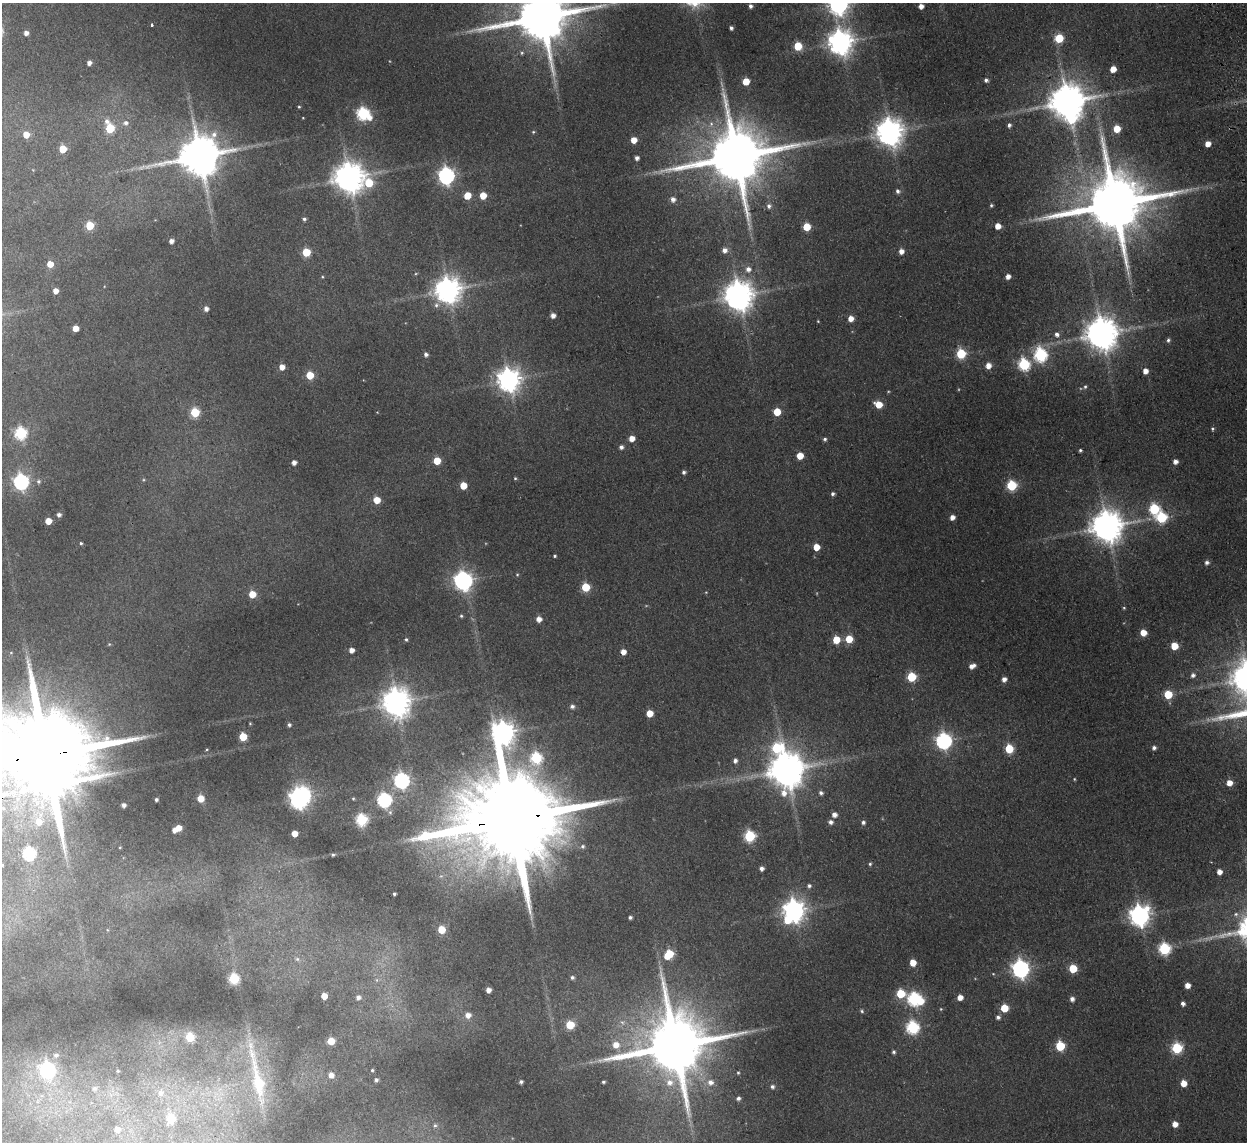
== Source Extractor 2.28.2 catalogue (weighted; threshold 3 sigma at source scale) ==
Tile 10 of 4 x 4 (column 2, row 3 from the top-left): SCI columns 1298-2542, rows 1294-2433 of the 5083 x 4981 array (HDU 1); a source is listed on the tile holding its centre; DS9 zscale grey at full resolution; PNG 1249 x 1144 px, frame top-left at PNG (2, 3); no overlay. Shown black and unused: <1% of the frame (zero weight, under 2 of 3 exposures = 3% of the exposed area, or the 3 px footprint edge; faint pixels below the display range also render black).
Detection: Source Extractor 2.28.2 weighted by HDU 2 'WHT'; one run over the whole footprint, this tile lists its part. Background 0.165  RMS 0.014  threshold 0.0629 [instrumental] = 3 sigma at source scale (4.5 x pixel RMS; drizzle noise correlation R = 1.50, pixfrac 1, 0.05/0.05 arcsec/px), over >= 5 px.
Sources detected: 229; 4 too faint to see at this stretch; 2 inside a brighter object's white glare — not listed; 1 inside a brighter listed object's ellipse — not listed separately; the other 222 listed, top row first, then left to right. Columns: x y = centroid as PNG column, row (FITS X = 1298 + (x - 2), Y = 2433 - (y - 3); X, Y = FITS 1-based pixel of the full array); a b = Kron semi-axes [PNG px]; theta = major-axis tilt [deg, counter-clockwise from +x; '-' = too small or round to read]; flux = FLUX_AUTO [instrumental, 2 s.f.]
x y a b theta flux
838 4 8 7 - 830
750 6 4 3 - 4
921 6 4 4 - 8
542 17 17 14 13 9400
152 25 3 3 - 4
731 28 4 3 - 3.4
26 33 4 4 - 6.3
1059 38 6 5 - 50
840 42 9 8 - 1400
798 46 5 5 - 43
89 63 4 4 - 6.2
1113 69 5 5 - 17
986 80 5 5 - 3.6
746 81 5 5 - 27
1067 101 11 9 17 3800
299 107 3 3 - 1.5
363 113 6 6 - 200
369 117 7 6 - 9.3
107 121 7 7 - 5.6
126 123 6 6 - 4.8
1009 125 5 4 - 3.6
110 128 5 5 - 67
1117 129 5 5 - 27
533 132 5 4 - 1.7
889 132 9 8 - 1800
26 135 6 6 - 17
634 140 5 5 - 16
1208 144 5 4 - 13
63 149 5 5 - 32
200 156 13 11 14 5600
736 156 19 15 10 12000
637 158 4 4 - 5.2
446 176 7 6 - 470
349 177 9 9 - 2400
369 183 9 7 -74 53
898 191 5 5 - 3.9
467 195 6 5 - 25
483 195 5 5 - 25
673 199 6 6 - 6.9
1114 204 20 16 12 14000
991 205 4 4 - 2
769 206 6 5 - 4.5
304 219 5 4 - 3.1
90 225 5 5 - 47
998 226 5 5 - 13
807 227 5 5 - 37
171 241 4 4 - 5.8
724 250 6 6 - 7.5
901 251 5 5 - 8.2
306 252 5 5 - 47
50 264 5 4 - 19
748 269 7 7 - 7.8
1008 276 4 4 - 7.9
448 290 8 8 - 1700
55 291 4 4 - 10
738 296 10 9 - 2200
206 309 5 5 - 5.9
553 316 5 4 - 7.4
851 318 5 5 - 11
818 321 3 3 - 1.1
75 328 5 4 - 15
1102 333 10 10 - 2900
1057 334 6 5 - 5.3
1168 340 5 4 - 3
426 354 5 4 - 4.5
961 354 6 5 - 73
1040 355 7 6 - 210
1024 364 6 6 - 150
988 366 6 5 - 11
282 367 5 5 - 12
1145 371 5 5 - 9.8
310 375 5 5 - 38
509 380 8 8 - 1300
1085 387 5 4 - 2.3
878 404 7 5 -22 22
195 412 5 5 - 68
777 412 5 5 - 33
1212 429 4 4 - 2
21 433 6 6 - 160
632 438 5 5 - 13
825 439 5 5 - 2.7
621 447 5 5 - 4.5
1080 450 4 4 - 2.3
800 456 5 5 - 23
437 461 5 5 - 31
294 462 4 4 - 6.7
1175 462 5 4 - 6.8
683 472 4 4 - 3.5
515 478 4 3 - 1.5
38 481 5 5 - 2.6
21 482 7 6 - 350
1012 485 6 5 - 110
463 486 5 5 - 27
833 494 5 4 - 3.2
377 500 5 5 - 22
1154 509 6 6 - 100
59 515 5 4 - 4.4
952 517 5 4 - 8.5
1161 517 7 6 - 95
48 521 5 5 - 20
1107 526 10 9 - 2900
81 543 4 3 - 1.8
816 547 5 5 - 21
555 556 3 3 - 1.9
1207 562 5 5 - 4.3
517 575 5 3 - 1.4
463 581 8 7 - 670
585 587 5 5 - 53
706 592 4 3 - 1
252 594 5 5 - 24
1124 608 4 4 - 1.4
461 616 4 4 - 1.9
539 619 5 5 - 9.2
1143 633 5 5 - 19
406 639 5 4 - 2
849 639 5 5 - 31
836 640 5 5 - 32
1174 646 5 5 - 29
351 650 4 4 - 9.3
623 652 5 5 - 11
972 666 7 5 20 8.3
1193 675 6 5 - 4.3
911 677 5 5 - 71
1004 679 5 4 - 7.4
1168 694 5 5 - 48
396 702 9 8 - 2000
572 706 5 5 - 4.7
650 713 5 5 - 20
250 723 5 3 - 1.1
289 725 4 4 - 3
504 733 12 8 80 1100
243 737 5 5 - 42
944 741 7 7 - 380
777 748 8 8 - 110
1154 748 5 4 - 3.9
1009 749 5 5 - 55
44 756 35 21 8 36000
536 758 7 6 - 130
735 761 5 5 - 5
786 770 11 10 - 3800
1074 779 3 3 - 1.2
402 780 7 6 - 330
1229 783 5 5 - 14
821 793 5 5 - 3.8
201 798 5 5 - 22
299 798 9 7 0 750
353 798 4 4 - 1.4
156 800 3 3 - 3
384 800 7 6 - 260
124 805 4 4 - 4.8
834 815 5 5 - 7.6
511 819 44 20 9 47000
361 820 6 6 - 150
39 822 11 8 78 18
831 822 6 5 - 5
863 822 5 5 - 3.5
178 828 5 5 - 13
294 833 5 4 - 16
750 836 6 6 - 130
583 846 6 6 - 3.6
29 853 6 6 - 180
333 855 4 3 - 1.8
870 864 4 4 - 2.1
761 868 4 4 - 5.5
1219 872 4 4 - 9.5
809 886 5 5 - 3.2
394 894 3 3 - 2.7
794 911 9 8 - 1000
1140 915 8 7 - 880
630 917 4 3 - 3.1
442 930 5 5 - 32
1164 949 6 6 - 160
669 954 7 5 44 57
297 959 6 5 - 2.3
913 963 5 5 - 19
1073 968 5 5 - 47
1021 969 7 7 - 600
572 977 5 5 - 3.2
234 979 6 5 - 100
1187 985 4 4 - 11
488 990 4 4 - 8.2
901 994 6 5 - 51
324 996 5 5 - 18
358 997 4 4 - 4.6
960 997 5 5 - 12
914 999 8 7 - 240
1072 999 5 5 - 5.6
1183 1004 4 4 - 4.5
1004 1008 5 5 - 41
862 1011 5 4 - 2
468 1015 7 6 - 9.3
998 1017 5 5 - 4.1
570 1025 5 5 - 51
913 1027 6 6 - 190
190 1037 5 5 - 63
331 1041 5 5 - 28
616 1045 8 7 - 15
675 1046 20 16 12 14000
1060 1046 6 5 - 73
1177 1048 6 6 - 110
894 1052 4 4 - 2.8
56 1055 6 5 - 3.7
47 1070 7 7 - 330
372 1070 3 2 - 1.5
118 1071 3 3 - 1.2
738 1073 3 3 - 1.4
331 1075 5 5 - 9.1
258 1080 56 9 -78 110
376 1080 4 3 - 3
521 1082 4 3 - 3.2
603 1082 3 3 - 1.9
669 1082 10 10 - 14
710 1082 7 6 - 7.2
1183 1083 5 5 - 18
772 1087 5 5 - 3.6
94 1088 5 5 - 2.8
161 1093 8 7 - 6
738 1098 4 4 - 4
171 1119 5 5 - 51
1175 1124 5 5 - 12
435 1125 5 4 - 1.9
117 1129 5 5 - 7.1
Overlapping masked pixels (flux is a lower limit): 2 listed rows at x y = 44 756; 511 819
Isophote crosses this tile's border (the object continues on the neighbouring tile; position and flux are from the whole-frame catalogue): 3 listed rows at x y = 838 4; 542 17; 44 756